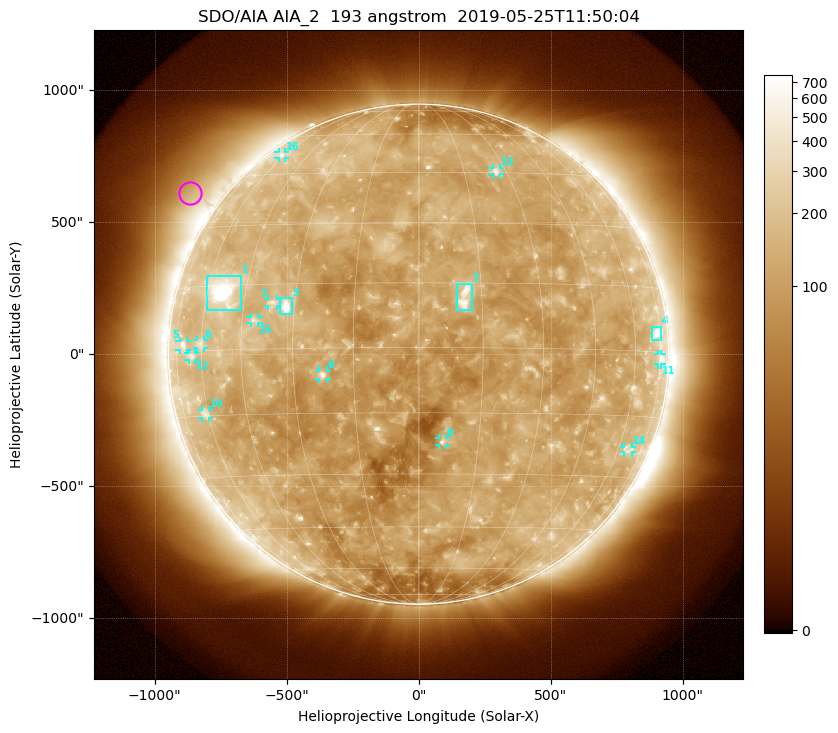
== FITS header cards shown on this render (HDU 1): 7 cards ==
TELESCOP= 'SDO/AIA'
INSTRUME= 'AIA_2'
WAVELNTH=                  193
WAVEUNIT= 'angstrom'
DATE-OBS= '2019-05-25T11:50:04.84'
CTYPE1  = 'HPLN-TAN'
CTYPE2  = 'HPLT-TAN'

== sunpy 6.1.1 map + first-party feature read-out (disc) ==
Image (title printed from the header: SDO/AIA AIA_2  193 angstrom  2019-05-25T11:50:04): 1024 x 1024 px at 2.4 arcsec/px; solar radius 947 arcsec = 395 px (full disc in frame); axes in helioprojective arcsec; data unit not stated in the header (colour bar unlabelled)
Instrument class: DISC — disc imager (sunpy class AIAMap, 193 A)
Bright regions (active regions / flare kernels): reference = the median radial profile (limb darkening/brightening removed); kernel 9 px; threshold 5 sigma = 174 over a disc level ~111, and >= 1.15x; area >= 12 px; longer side >= 9 px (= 22 arcsec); searched inside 0.97 R_sun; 16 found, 16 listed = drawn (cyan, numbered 1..; 12 of them under ~33 arcsec drawn as corner ticks so the feature stays visible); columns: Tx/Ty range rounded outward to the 5 arcsec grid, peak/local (2 s.f.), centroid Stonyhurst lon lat
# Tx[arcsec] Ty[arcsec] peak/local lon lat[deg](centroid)
1 -805..-675 165..300 23 -53 +14
2 145..205 165..270 6.9 +11 +12
3 -525..-480 150..210 9.2 -32 +10
4 880..920 50..105 5.4 +72 +4
5 -905..-875 15..50 3.8 -70 +2
6 -380..-345 -95..-60 5.6 -22 -6
7 -570..-535 180..210 3.6 -36 +11
8 -840..-810 25..55 2.9 -60 +2
9 80..105 -345..-320 4.4 +6 -22
10 -820..-795 -240..-210 3 -61 -14
11 905..920 -40..0 3.5 +75 -1
12 -870..-845 -25..5 2.9 -65 -1
13 280..310 680..705 3.4 +26 +46
14 780..810 -375..-350 2.5 +66 -23
15 -635..-605 115..140 3.2 -41 +7
16 -530..-505 745..765 2.5 -62 +52
Off-limb structures (1.02-1.3 R_sun): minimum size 162 px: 6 found; the strongest spans PA ~35..70 deg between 1.02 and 1.3 R_sun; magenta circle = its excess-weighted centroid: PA ~55 deg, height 1.12 R_sun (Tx ~-865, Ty ~610 arcsec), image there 2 x the reference